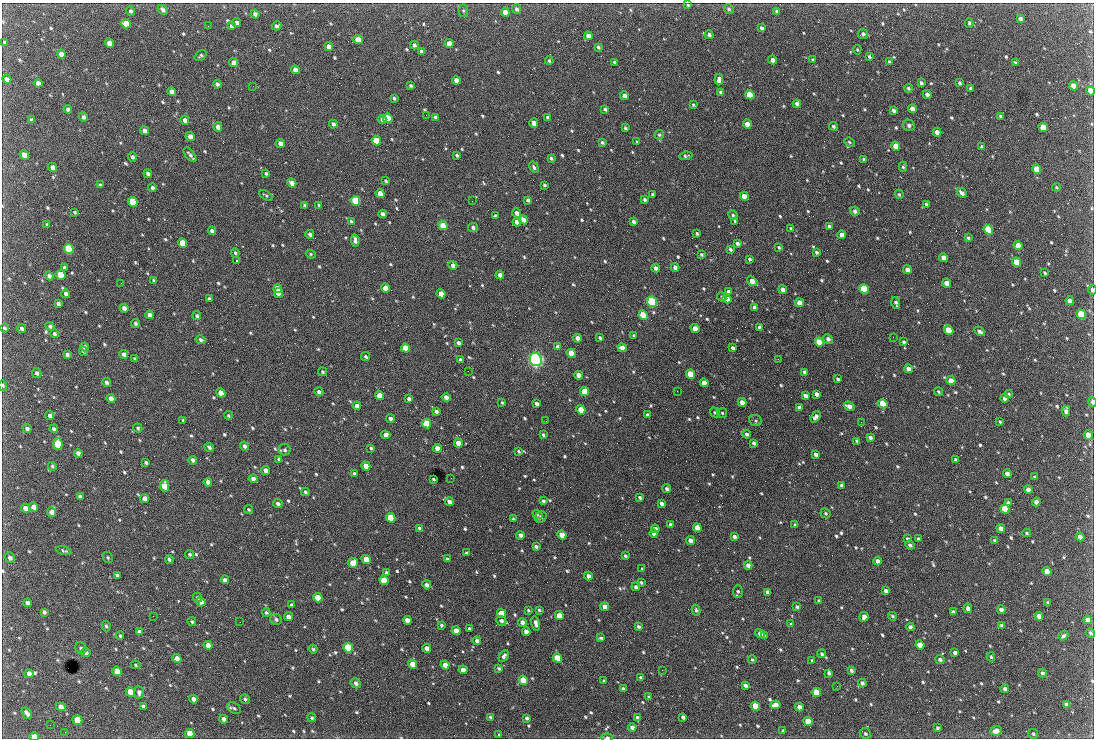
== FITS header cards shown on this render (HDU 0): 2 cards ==
NAXIS1  =                 1092 /fastest changing axis
NAXIS2  =                  736 /next to fastest changing axis

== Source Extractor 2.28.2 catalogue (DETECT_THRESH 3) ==
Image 1092 x 736 px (HDU 0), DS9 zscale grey, 1 PNG px = 1 image px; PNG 1096 x 740 px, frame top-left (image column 1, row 736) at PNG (2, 3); each listed source drawn as its Kron ellipse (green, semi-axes under 4 px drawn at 4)
Background 2700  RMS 48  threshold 143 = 3 sigma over >= 5 px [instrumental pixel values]
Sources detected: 800; of the 800, the 500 brightest by FLUX_AUTO listed and drawn (300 fainter detections omitted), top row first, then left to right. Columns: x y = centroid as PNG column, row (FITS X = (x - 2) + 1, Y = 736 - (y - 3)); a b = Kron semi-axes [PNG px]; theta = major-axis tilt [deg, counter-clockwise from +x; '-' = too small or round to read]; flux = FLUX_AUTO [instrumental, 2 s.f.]
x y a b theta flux
688 5 4 3 - 4.3e+03
517 9 5 4 - 8.8e+03
729 9 5 4 - 6.0e+03
163 10 5 4 - 1.1e+04
131 11 5 4 - 7.5e+03
463 11 6 4 -87 5.3e+03
777 11 4 3 - 9.0e+03
505 12 4 4 - 3.8e+04
255 14 4 4 - 1.0e+04
1020 19 4 4 - 1.0e+04
237 23 4 4 - 1.7e+04
969 23 4 3 - 4.5e+03
126 24 5 4 - 5.6e+04
208 26 2 2 - 4.7e+03
231 26 4 3 - 1.1e+04
277 26 5 4 - 1.2e+04
761 28 4 3 - 8.1e+03
863 34 5 5 - 9.3e+03
709 35 4 4 - 9.5e+03
588 36 4 4 - 2.6e+04
358 40 5 4 - 4.6e+04
5 42 4 3 - 5.8e+03
109 43 5 4 - 3.4e+04
449 44 4 4 - 3.1e+04
414 45 4 3 - 1.0e+04
329 46 4 4 - 2.4e+04
598 47 4 3 - 5.9e+03
857 50 5 4 - 4.6e+03
421 51 4 3 - 1.0e+04
61 54 4 4 - 2.0e+04
201 55 6 4 39 4.8e+03
869 56 4 3 - 6.2e+03
772 60 4 4 - 1.5e+04
813 60 3 3 - 4.7e+03
549 61 4 3 - 4.6e+03
614 62 3 3 - 6.0e+03
889 62 4 3 - 7.5e+03
1015 62 4 3 - 4.3e+03
234 63 4 4 - 2.4e+04
295 70 4 4 - 2.0e+04
7 79 5 4 - 1.5e+04
719 79 6 4 84 1.5e+04
456 80 4 4 - 2.5e+04
38 83 4 4 - 1.4e+04
921 83 4 3 - 9.1e+03
960 83 3 3 - 6.2e+03
217 84 4 4 - 1.1e+04
253 86 2 2 - 1.9e+04
411 86 3 3 - 5.5e+03
1073 86 5 4 - 3.5e+04
908 88 4 3 - 6.8e+03
971 88 3 3 - 6.3e+03
1091 91 5 4 - 4.8e+04
172 92 4 4 - 1.9e+04
721 92 4 3 - 6.8e+03
927 94 4 3 - 1.2e+04
750 95 5 4 - 1.3e+05
624 96 4 4 - 1.6e+04
394 98 3 3 - 5.2e+03
797 104 4 4 - 1.2e+04
693 105 3 3 - 4.9e+03
68 109 4 3 - 9.5e+03
605 109 4 3 - 6.4e+03
912 109 4 4 - 2.2e+04
893 110 4 3 - 1.0e+04
426 115 2 2 - 1.1e+04
1001 116 4 3 - 6.1e+03
84 117 4 3 - 1.0e+04
436 117 4 3 - 9.3e+03
548 117 4 3 - 9.2e+03
388 118 5 4 - 1.3e+05
382 119 4 3 - 9.8e+03
32 120 4 3 - 7.2e+03
185 120 4 4 - 1.6e+04
534 123 5 4 - 3.2e+04
333 124 4 3 - 1.1e+04
747 124 4 4 - 2.9e+04
909 125 6 5 - 8.7e+03
833 126 4 4 - 5.9e+03
218 127 4 4 - 1.7e+04
1043 127 5 4 - 8.9e+04
625 128 4 3 - 5.7e+03
145 131 4 4 - 1.5e+04
937 132 4 4 - 2.3e+04
659 135 5 4 - 4.9e+03
190 136 4 4 - 2.0e+04
376 141 5 4 - 1.3e+05
602 142 4 3 - 5.2e+03
637 142 3 3 - 4.4e+03
849 142 5 4 - 4.4e+03
280 143 4 4 - 2.2e+04
896 146 5 4 - 5.0e+04
982 147 3 3 - 7.0e+03
24 155 5 4 - 3.0e+04
190 155 9 3 -51 1.0e+04
457 155 4 3 - 5.4e+03
686 156 7 4 7 5.6e+03
132 157 4 4 - 8.3e+03
551 158 4 3 - 6.9e+03
864 159 3 3 - 5.2e+03
52 167 5 4 - 1.7e+04
534 167 6 4 -59 7.7e+03
903 167 5 4 - 5.3e+03
1037 169 5 4 - 6.9e+04
266 173 4 3 - 5.2e+03
148 174 4 3 - 8.8e+03
386 181 4 3 - 5.4e+03
292 183 5 4 - 1.9e+04
100 185 4 3 - 7.8e+03
544 185 3 3 - 5.1e+03
1056 187 4 3 - 4.7e+03
152 188 4 3 - 1.1e+04
962 193 5 4 - 1.4e+04
380 194 5 4 - 4.8e+04
652 194 3 3 - 5.6e+03
899 194 5 3 - 4.6e+03
266 196 7 3 -32 4.8e+03
744 196 4 4 - 3.5e+04
528 200 4 3 - 7.9e+03
644 200 4 3 - 7.3e+03
355 201 5 4 - 2.2e+05
472 201 2 2 - 8.1e+03
133 202 5 4 - 1.8e+05
926 204 4 3 - 5.3e+03
305 205 4 3 - 4.5e+03
319 205 3 3 - 4.4e+03
855 211 5 4 - 9.4e+03
75 212 3 3 - 4.4e+03
517 213 4 4 - 1.4e+04
383 214 4 3 - 1.1e+04
733 215 5 4 - 5.4e+03
495 216 3 3 - 5.2e+03
523 220 5 4 - 2.4e+04
351 221 4 3 - 5.8e+03
735 221 3 3 - 4.7e+03
517 222 4 4 - 2.2e+04
633 222 4 3 - 8.1e+03
47 225 3 3 - 5.8e+03
443 226 5 4 - 7.4e+04
829 226 4 3 - 9.8e+03
473 227 5 4 - 8.2e+03
791 228 3 3 - 4.5e+03
988 230 5 4 - 2.3e+05
212 231 4 3 - 1.1e+04
697 233 3 3 - 5.6e+03
310 234 4 4 - 8.4e+03
842 235 4 4 - 2.3e+04
968 238 4 4 - 5.4e+03
355 240 6 3 -83 1.1e+04
182 243 5 4 - 7.8e+04
737 243 4 3 - 9.3e+03
1018 246 4 4 - 3.8e+04
779 247 3 3 - 5.0e+03
69 249 5 4 - 2.7e+05
730 249 4 3 - 6.3e+03
816 252 4 3 - 5.8e+03
235 253 5 4 - 4.6e+03
311 254 5 4 - 4.7e+03
701 254 3 3 - 4.8e+03
944 258 4 4 - 3.0e+04
749 259 3 3 - 5.4e+03
236 261 3 2 - 1.1e+05
1016 262 5 4 - 8.2e+04
453 265 4 4 - 1.5e+04
675 267 4 3 - 1.3e+04
64 268 4 3 - 6.8e+03
656 268 4 3 - 1.4e+04
907 270 4 4 - 2.1e+04
1045 273 3 3 - 4.4e+03
60 275 5 4 - 9.6e+04
500 275 4 4 - 1.7e+04
49 276 4 4 - 9.5e+03
154 280 4 3 - 4.8e+03
752 281 6 4 -38 3.0e+04
121 283 2 2 - 9.1e+03
947 283 4 4 - 3.2e+04
385 288 4 4 - 3.4e+04
278 289 4 4 - 5.8e+04
864 289 5 4 - 2.4e+05
783 290 4 4 - 2.1e+04
1092 290 5 3 - 8.3e+03
729 292 4 3 - 1.2e+04
278 293 5 4 - 6.4e+04
66 294 4 4 - 1.2e+04
441 294 4 4 - 4.0e+04
722 297 5 3 - 5.2e+03
209 299 3 3 - 5.9e+03
727 299 4 4 - 2.3e+04
1070 301 4 4 - 1.9e+04
652 302 5 4 - 5.3e+05
799 303 4 4 - 2.9e+04
896 303 6 3 -71 8.9e+03
58 304 4 3 - 8.9e+03
754 307 3 3 - 6.3e+03
124 308 4 4 - 1.5e+04
1081 314 5 4 - 1.9e+05
149 315 4 4 - 1.8e+04
643 315 5 4 - 1.5e+05
197 316 4 4 - 7.1e+03
136 323 4 4 - 6.5e+03
50 326 4 4 - 7.9e+03
4 328 5 4 - 6.5e+03
22 328 4 4 - 7.4e+03
695 328 4 4 - 3.3e+04
760 328 4 3 - 1.0e+04
949 330 5 4 - 8.6e+04
980 331 5 3 - 9.8e+03
54 334 4 4 - 6.5e+03
634 336 3 3 - 5.5e+03
893 337 2 2 - 1.5e+04
577 338 4 4 - 2.1e+04
600 338 4 3 - 6.5e+03
828 339 5 4 - 1.2e+04
201 340 5 4 - 6.8e+03
819 342 5 4 - 8.4e+04
904 342 3 3 - 5.7e+03
458 343 4 3 - 9.3e+03
85 347 4 4 - 1.1e+04
557 347 4 4 - 8.5e+03
405 348 5 4 - 1.1e+05
622 348 4 4 - 2.9e+04
732 348 4 3 - 8.5e+03
83 351 5 4 - 5.2e+03
571 353 5 4 - 9.5e+04
67 354 4 3 - 8.6e+03
124 354 4 4 - 1.1e+04
366 357 4 3 - 6.5e+03
135 359 4 3 - 6.7e+03
778 359 2 2 - 1.2e+04
460 360 4 3 - 7.5e+03
536 360 6 6 - 1.2e+06
908 369 4 4 - 1.9e+04
468 371 2 2 - 5.8e+03
323 372 4 4 - 5.6e+03
804 372 4 3 - 7.7e+03
37 373 5 4 - 8.6e+03
690 374 5 4 - 1.4e+05
578 375 4 4 - 2.5e+04
838 379 4 3 - 5.3e+03
951 381 4 4 - 3.8e+04
106 382 4 4 - 8.2e+03
704 383 4 4 - 3.2e+04
3 385 5 4 - 5.2e+03
585 391 5 4 - 1.1e+05
677 391 2 2 - 6.0e+03
319 392 4 4 - 9.1e+03
938 392 4 4 - 4.6e+03
221 393 5 4 - 3.9e+04
817 394 4 3 - 1.4e+04
1009 394 4 4 - 4.7e+03
380 396 4 4 - 5.2e+04
805 396 4 3 - 1.2e+04
446 397 4 4 - 1.8e+04
1005 398 4 3 - 1.3e+04
111 399 4 4 - 2.3e+04
409 399 4 4 - 1.2e+04
502 402 4 3 - 4.3e+03
742 402 4 4 - 2.7e+04
1092 402 4 2 - 1.6e+04
537 404 4 3 - 9.8e+03
883 404 5 4 - 1.3e+05
357 406 4 4 - 1.6e+04
849 406 5 4 - 2.2e+04
799 407 4 4 - 1.2e+04
581 410 5 4 - 8.3e+04
436 411 4 3 - 9.2e+03
1066 411 5 4 - 1.1e+04
715 412 5 4 - 5.7e+03
722 413 5 5 - 5.5e+03
49 415 4 4 - 9.4e+03
228 415 4 4 - 4.9e+03
647 415 4 3 - 9.8e+03
815 417 6 4 54 1.5e+04
390 419 4 4 - 1.1e+04
183 420 4 3 - 4.3e+03
546 421 2 2 - 6.5e+03
756 421 6 5 - 5.6e+03
861 422 2 2 - 6.0e+03
1000 422 3 3 - 4.5e+03
426 424 5 4 - 1.6e+05
27 428 4 4 - 8.4e+03
138 428 5 4 - 5.4e+03
54 429 4 3 - 8.3e+03
747 434 4 4 - 7.5e+03
386 435 4 4 - 1.6e+04
543 435 4 3 - 6.2e+03
1088 435 5 4 - 4.2e+04
870 437 4 3 - 9.4e+03
857 441 4 3 - 6.3e+03
458 443 4 4 - 2.7e+04
754 443 4 3 - 8.9e+03
58 444 6 5 - 1.5e+05
244 446 5 4 - 1.1e+04
209 447 5 3 - 7.7e+03
371 448 3 3 - 4.7e+03
437 448 4 4 - 2.8e+04
285 450 6 6 - 8.1e+03
519 451 4 3 - 5.4e+03
78 453 4 4 - 1.4e+04
816 454 4 3 - 1.2e+04
279 459 4 3 - 6.7e+03
193 460 4 3 - 1.1e+04
955 460 4 3 - 6.8e+03
146 462 3 3 - 5.8e+03
52 466 4 3 - 5.0e+03
366 466 4 4 - 4.1e+04
265 470 4 4 - 1.9e+04
354 474 4 3 - 1.1e+04
1007 474 4 3 - 1.6e+04
1035 477 3 3 - 4.6e+03
451 478 2 2 - 4.8e+03
253 479 4 4 - 1.5e+04
433 479 3 3 - 5.4e+03
208 482 4 4 - 1.6e+04
841 485 3 3 - 5.9e+03
164 486 6 4 -86 8.1e+04
667 489 4 4 - 8.8e+03
1028 490 4 4 - 2.0e+04
305 492 4 4 - 5.7e+03
80 497 4 3 - 8.3e+03
640 497 4 3 - 6.1e+03
145 498 4 4 - 2.1e+04
543 501 4 3 - 7.1e+03
449 502 4 3 - 1.0e+04
1036 502 4 4 - 1.6e+04
278 503 5 4 - 9.8e+03
1008 503 4 4 - 9.7e+03
662 504 4 3 - 1.2e+04
34 507 5 4 - 2.3e+04
25 508 4 4 - 2.4e+04
1005 509 5 4 - 1.1e+05
249 510 5 4 - 4.4e+03
52 512 5 4 - 2.3e+04
825 513 5 4 - 5.1e+03
537 515 5 4 - 4.6e+03
541 517 6 5 - 6.4e+03
391 518 5 4 - 1.1e+05
513 519 4 4 - 4.9e+03
671 525 4 3 - 8.6e+03
795 525 4 3 - 5.7e+03
419 528 4 3 - 5.6e+03
697 528 4 4 - 5.7e+04
1001 528 4 4 - 2.2e+04
655 529 4 4 - 1.5e+04
654 533 4 4 - 1.9e+04
1027 533 4 3 - 4.5e+03
520 535 4 3 - 1.2e+04
562 535 5 4 - 6.8e+04
734 537 4 3 - 9.8e+03
1080 537 4 3 - 1.5e+04
908 539 4 3 - 6.1e+03
918 539 4 3 - 7.8e+03
995 540 4 3 - 4.9e+03
690 541 4 4 - 2.1e+04
910 545 5 3 - 6.4e+03
536 547 4 3 - 8.4e+03
64 551 8 3 -14 5.6e+03
467 553 3 3 - 4.8e+03
189 554 4 4 - 5.6e+03
625 556 4 3 - 5.7e+03
10 558 5 5 - 1.3e+04
108 558 6 4 -60 4.7e+03
169 559 4 4 - 7.3e+03
366 559 5 4 - 5.2e+04
447 559 4 3 - 6.5e+03
878 561 4 4 - 1.8e+04
353 563 5 5 - 4.8e+04
748 565 4 4 - 1.7e+04
642 569 3 3 - 5.5e+03
1047 571 4 4 - 4.2e+04
386 573 4 3 - 8.6e+03
117 575 4 3 - 6.7e+03
589 576 4 4 - 1.7e+04
225 580 4 4 - 1.0e+04
384 580 5 4 - 8.7e+04
641 582 4 3 - 4.8e+03
427 585 4 4 - 1.1e+04
636 587 4 4 - 8.2e+03
738 591 6 5 - 5.8e+03
886 591 4 4 - 1.1e+04
767 592 4 3 - 9.8e+03
197 598 5 4 - 5.6e+03
318 598 5 4 - 7.6e+04
819 601 4 3 - 6.1e+03
201 602 5 4 - 1.8e+04
27 603 4 3 - 1.3e+04
1048 603 4 3 - 5.0e+03
292 605 4 3 - 7.2e+03
605 607 4 4 - 2.2e+04
797 607 3 3 - 5.6e+03
968 608 5 3 - 1.0e+04
528 610 3 3 - 4.4e+03
539 610 3 3 - 4.8e+03
696 610 5 3 - 5.6e+03
1001 610 4 4 - 1.3e+04
44 612 4 3 - 8.5e+03
266 612 4 4 - 5.5e+03
953 612 4 3 - 9.3e+03
501 614 5 4 - 9.5e+04
153 616 2 2 - 1.0e+04
559 616 4 4 - 5.2e+04
892 616 4 3 - 5.0e+03
1039 616 4 4 - 2.5e+04
288 617 4 4 - 1.7e+04
864 617 5 4 - 1.1e+04
276 619 6 5 - 8.1e+03
407 620 4 4 - 2.6e+04
1087 620 4 4 - 1.8e+04
501 621 5 4 - 1.0e+04
192 622 5 4 - 5.9e+03
240 622 2 2 - 4.6e+03
522 622 4 4 - 1.8e+04
536 623 7 3 -75 1.4e+04
791 624 3 3 - 4.8e+03
441 625 4 3 - 5.7e+03
1001 625 4 3 - 6.4e+03
106 626 5 3 - 5.5e+03
638 627 4 3 - 6.5e+03
910 627 4 3 - 1.1e+04
469 628 4 3 - 5.3e+03
456 631 4 4 - 3.8e+04
139 632 4 4 - 1.2e+04
526 632 4 4 - 1.9e+04
1090 633 5 4 - 5.9e+03
760 634 5 4 - 1.7e+04
764 635 3 3 - 4.9e+03
120 636 4 3 - 4.4e+03
1063 636 5 4 - 7.7e+03
601 638 4 3 - 4.9e+03
477 641 4 3 - 1.2e+04
208 645 4 4 - 3.7e+04
920 645 5 4 - 6.7e+04
81 648 6 5 - 7.8e+03
348 648 5 4 - 2.7e+05
427 648 4 4 - 1.8e+04
313 649 4 3 - 6.3e+03
86 652 5 4 - 1.3e+04
955 653 4 4 - 1.5e+04
822 654 4 3 - 5.3e+03
504 656 6 4 60 1.0e+04
991 657 4 3 - 5.1e+03
177 658 4 4 - 2.6e+04
557 658 5 4 - 7.8e+04
752 659 4 3 - 4.3e+03
940 659 4 4 - 8.8e+03
812 661 4 3 - 5.9e+03
413 664 4 4 - 4.3e+04
136 665 5 3 - 4.5e+03
445 665 4 4 - 3.7e+04
499 668 4 3 - 5.7e+03
463 670 4 4 - 2.6e+04
662 670 2 2 - 6.2e+03
851 670 4 3 - 7.1e+03
117 671 5 4 - 8.0e+04
829 673 4 3 - 7.4e+03
1042 673 4 4 - 7.8e+03
29 674 4 4 - 2.1e+04
641 678 4 3 - 7.0e+03
523 680 5 4 - 1.0e+05
604 681 3 3 - 4.7e+03
356 683 5 4 - 1.1e+04
862 683 4 4 - 9.8e+03
745 685 4 3 - 1.2e+04
837 686 2 2 - 4.3e+03
623 688 3 3 - 4.6e+03
1005 689 4 3 - 1.1e+04
130 692 5 4 - 5.3e+04
139 692 6 5 - 1.0e+04
816 692 5 4 - 7.7e+04
649 697 4 3 - 4.8e+03
193 699 4 4 - 1.7e+04
245 699 5 4 - 6.2e+03
775 705 5 4 - 2.2e+04
1066 705 4 3 - 9.6e+03
143 706 4 3 - 6.9e+03
755 706 5 4 - 8.9e+04
61 707 5 4 - 2.0e+04
799 707 4 4 - 2.0e+04
234 708 7 5 -35 7.5e+03
27 713 6 3 -55 1.5e+04
490 717 3 3 - 5.3e+03
683 717 4 3 - 1.0e+04
312 718 4 4 - 5.1e+03
527 718 3 3 - 7.2e+03
637 718 4 3 - 1.0e+04
224 719 4 4 - 1.5e+04
77 720 5 4 - 1.0e+05
808 721 5 4 - 6.6e+04
50 725 2 2 - 4.5e+03
632 727 4 4 - 1.3e+04
938 728 3 3 - 5.5e+03
783 731 4 3 - 5.7e+03
996 731 6 4 7 2.1e+04
65 732 2 2 - 9.9e+03
190 733 5 4 - 4.6e+04
865 734 6 5 - 7.4e+03
1033 734 5 5 - 5.4e+03
499 735 3 3 - 4.5e+03
34 737 4 4 - 3.1e+04
607 737 5 3 - 8.4e+03
At the frame edge (FLAGS 8, measured only in part): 6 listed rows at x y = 1091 91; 1092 290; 3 385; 1092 402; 34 737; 607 737
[300 fainter detections neither listed nor drawn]